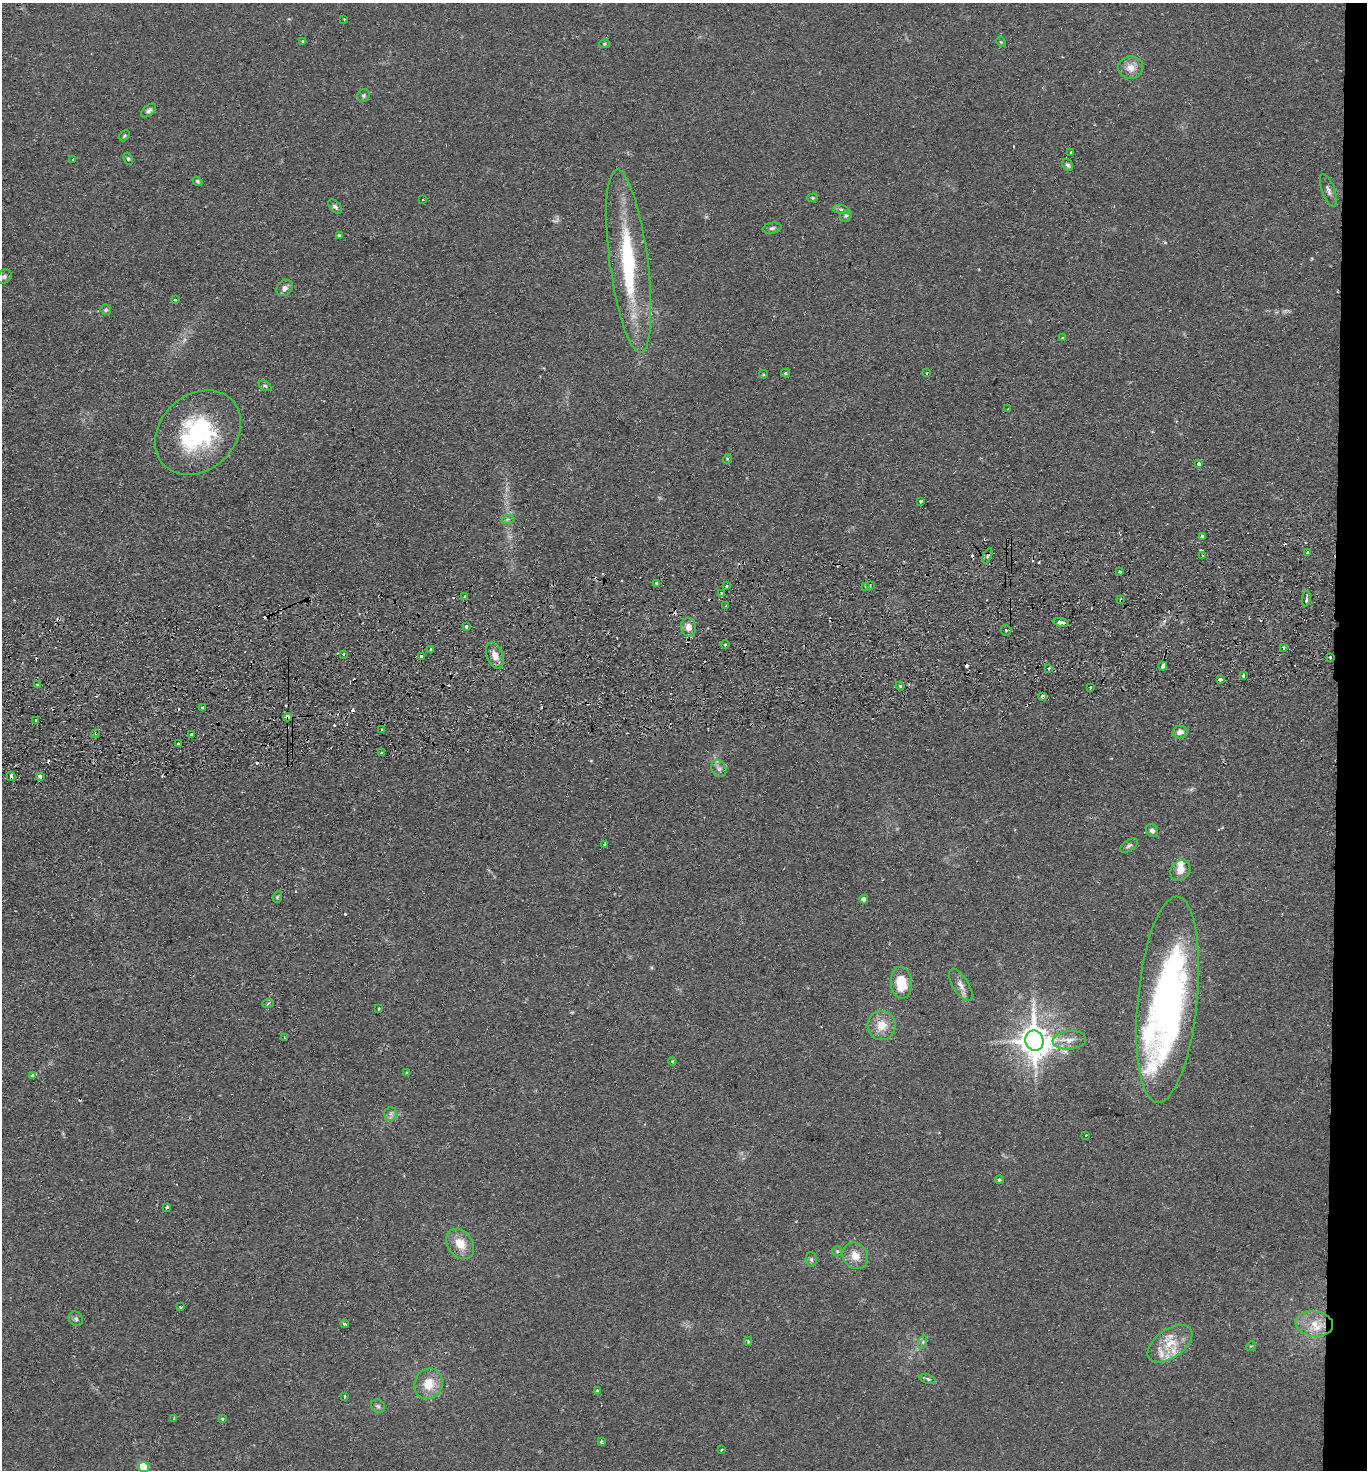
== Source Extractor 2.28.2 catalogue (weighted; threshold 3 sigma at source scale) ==
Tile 6 of 3 x 3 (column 3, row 2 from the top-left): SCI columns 2854-4218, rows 1524-2991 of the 4380 x 4515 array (HDU 1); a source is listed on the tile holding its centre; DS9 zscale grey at full resolution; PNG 1369 x 1472 px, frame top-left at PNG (2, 3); each listed source drawn as its Kron ellipse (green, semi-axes under 4 px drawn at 4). Shown black and unused: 2% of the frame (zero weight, under 2 of 3 exposures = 3% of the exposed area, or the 3 px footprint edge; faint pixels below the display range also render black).
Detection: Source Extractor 2.28.2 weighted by HDU 2 'WHT'; one run over the whole footprint, this tile lists its part. Background 0.0312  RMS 0.0056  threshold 0.0254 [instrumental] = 3 sigma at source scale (4.5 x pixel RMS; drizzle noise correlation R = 1.50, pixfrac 1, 0.05/0.05 arcsec/px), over >= 5 px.
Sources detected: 170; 3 too faint to see at this stretch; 1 inside a brighter object's white glare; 30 cosmic-ray / hot-pixel residue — neither listed nor drawn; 10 inside a brighter listed object's ellipse — not listed separately; the other 126 listed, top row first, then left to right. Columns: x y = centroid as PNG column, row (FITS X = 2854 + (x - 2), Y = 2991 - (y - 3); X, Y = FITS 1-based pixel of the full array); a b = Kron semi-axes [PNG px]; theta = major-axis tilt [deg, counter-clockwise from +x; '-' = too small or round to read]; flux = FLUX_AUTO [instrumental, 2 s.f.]
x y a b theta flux
344 19 2 2 - 0.4
303 41 4 4 - 0.79
1001 42 5 4 - 0.6
604 44 5 4 - 0.72
1131 68 12 11 - 5.6
364 95 6 6 - 1.1
148 111 9 5 40 1.5
124 136 6 4 47 0.77
1071 152 3 2 - 0.6
73 159 3 3 - 0.71
128 159 6 4 -63 0.82
1068 165 6 5 - 1.2
197 181 5 4 - 0.82
1328 190 17 6 -70 2.7
813 198 5 4 - 0.78
422 200 2 2 - 0.47
335 207 8 5 -43 1.5
841 210 8 4 -9 1.3
846 216 6 5 - 0.99
772 228 9 5 10 1.4
339 236 4 3 - 0.87
629 261 92 19 -82 65
4 276 8 6 48 1.5
285 288 9 7 46 2.7
175 299 4 2 - 0.52
106 310 5 5 - 1.1
1062 338 3 2 - 0.56
785 373 4 4 - 0.71
927 373 3 2 - 1.5
763 374 4 3 - 0.5
265 386 7 4 -30 1.1
1008 409 3 2 - 0.62
198 433 47 37 43 67
727 459 5 3 - 0.59
1199 464 4 4 - 2.1
920 501 3 3 - 8.5
508 519 6 4 17 1
1202 536 4 4 - 3.6
1307 552 3 3 - 1.2
1203 555 3 3 - 0.69
987 556 8 4 68 1.8
1120 572 3 3 - 0.97
656 583 3 3 - 1.1
870 585 3 2 - 0.62
726 586 3 2 - 1.1
865 586 3 3 - 1.2
721 593 3 3 - 0.88
465 596 3 3 - 1.6
1306 598 8 3 80 4
1121 600 3 3 - 2.5
726 606 3 2 - 1.4
1061 622 7 3 -11 4.7
466 626 3 3 - 1.1
689 627 9 7 -80 4.9
1006 631 5 5 - 1.5
725 644 4 3 - 0.68
1283 647 3 2 - 0.86
431 649 3 3 - 0.84
343 654 3 3 - 0.95
422 656 3 3 - 1.3
495 656 13 8 -67 4.7
1330 657 3 3 - 0.53
1163 666 4 3 - 6.8
1049 668 3 3 - 1.4
1243 676 4 3 - 1.3
1220 680 4 3 - 2.5
37 685 3 3 - 1.3
900 686 4 4 - 0.84
1090 688 3 2 - 0.96
1042 696 4 3 - 1.2
202 708 3 3 - 0.79
288 717 4 3 - 9.3
36 720 3 3 - 1.1
381 730 3 3 - 1.5
1180 732 7 6 - 3.4
96 733 4 3 - 0.78
191 735 3 3 - 1.3
178 744 3 3 - 1.3
381 753 3 3 - 1.5
719 769 9 7 -57 2.2
11 776 5 3 - 2.5
40 776 3 3 - 11
1152 831 7 5 -54 1.7
605 844 3 3 - 1.8
1129 846 10 5 36 1.4
1180 870 11 9 47 4.8
277 897 6 3 72 0.64
864 899 4 4 - 2.1
901 983 16 10 -86 15
961 985 18 7 -58 3.8
1168 1000 103 30 84 200
268 1003 6 3 20 0.65
378 1009 3 2 - 0.9
882 1025 14 14 - 9
284 1038 3 2 - 0.58
1069 1040 17 9 5 5.7
1034 1041 10 9 - 1100
672 1061 4 3 - 0.53
407 1072 3 2 - 0.54
32 1076 3 3 - 5.3
390 1114 7 6 - 1.9
1086 1135 3 2 - 0.97
999 1180 4 3 - 0.67
167 1207 4 3 - 0.89
460 1244 16 12 -54 9.2
837 1251 5 5 - 0.89
855 1256 14 12 -51 6.9
811 1260 7 5 -88 1.2
180 1307 3 3 - 0.61
76 1319 8 6 -47 1.5
345 1324 4 3 - 1
1314 1324 19 12 -5 9.7
748 1341 4 3 - 0.76
923 1342 7 4 71 1.1
1170 1344 25 14 35 13
1251 1346 5 4 - 0.5
928 1379 9 4 -20 1.1
428 1384 15 14 - 11
597 1391 4 3 - 8.1
344 1397 3 3 - 1.6
378 1406 7 6 - 1.4
174 1419 4 3 - 0.68
222 1419 4 3 - 0.63
601 1442 3 3 - 1.1
722 1449 3 3 - 0.83
144 1467 5 5 - 27
Overlapping masked pixels (flux is a lower limit): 6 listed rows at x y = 987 556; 1121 600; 1006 631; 288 717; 96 733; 11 776
Isophote crosses this tile's border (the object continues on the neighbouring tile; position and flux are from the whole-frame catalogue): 1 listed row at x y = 144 1467